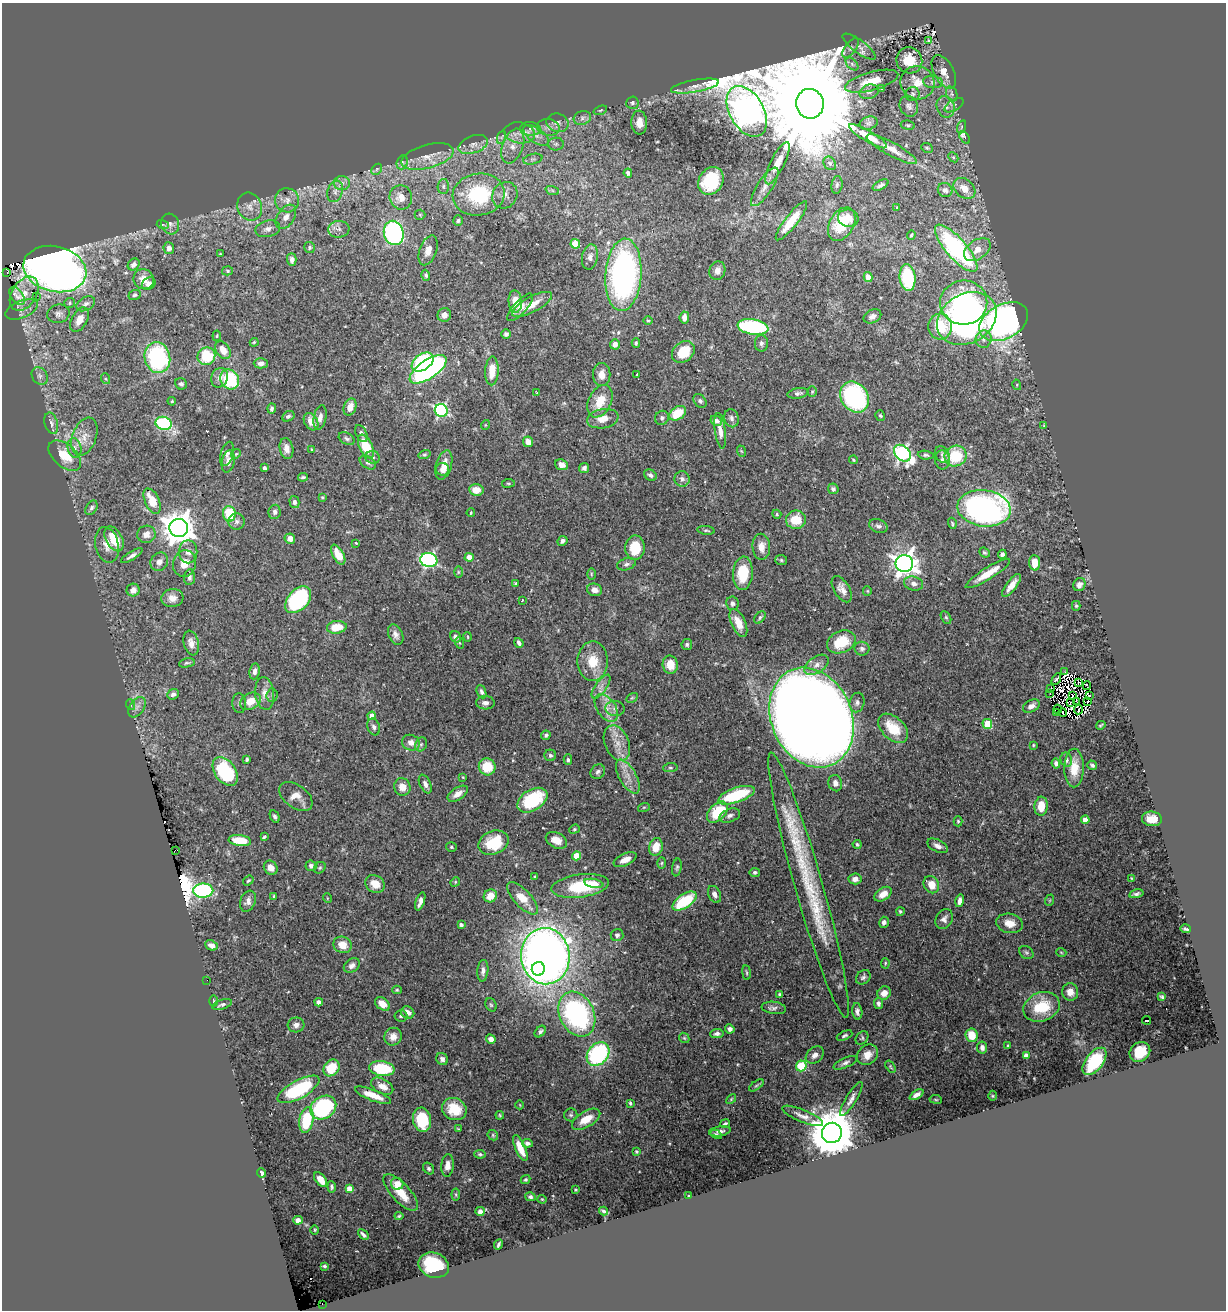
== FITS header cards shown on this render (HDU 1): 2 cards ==
NAXIS1  =                 1224
NAXIS2  =                 1308

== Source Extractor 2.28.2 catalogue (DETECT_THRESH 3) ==
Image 1224 x 1308 px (HDU 1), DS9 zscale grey, 1 PNG px = 1 image px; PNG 1228 x 1312 px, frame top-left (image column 1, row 1308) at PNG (2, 3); each listed source drawn as its Kron ellipse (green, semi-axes under 4 px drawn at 4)
Background 0.455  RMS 0.02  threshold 0.0604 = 3 sigma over >= 5 px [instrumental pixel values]
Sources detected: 507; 15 with non-positive FLUX_AUTO (blend fragments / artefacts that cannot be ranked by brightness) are neither listed nor drawn; the other 492 listed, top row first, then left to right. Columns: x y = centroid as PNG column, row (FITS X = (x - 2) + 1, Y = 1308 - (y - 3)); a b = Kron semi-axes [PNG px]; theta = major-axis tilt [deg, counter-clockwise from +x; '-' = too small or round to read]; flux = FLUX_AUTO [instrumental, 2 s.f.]
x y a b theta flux
928 40 4 3 - 3.3
859 47 20 6 -36 9.5
851 48 11 5 53 4.8
909 60 13 12 - 35
852 64 8 4 -46 3.7
944 72 18 10 -62 13
872 81 27 9 15 29
933 82 10 6 -7 4.6
917 83 17 16 - 24
695 86 24 6 10 12
882 88 4 3 - 2.2
869 92 10 7 16 5.1
912 94 7 7 - 3.6
952 94 8 5 -71 3.5
632 103 6 6 - 3.7
810 104 15 14 - 67000
954 105 11 5 33 4
909 106 11 9 -64 6.4
946 107 11 9 -70 8.7
600 110 7 4 20 2.1
747 111 27 17 -60 2400
582 118 9 6 18 5.4
557 123 11 9 -17 7.5
639 123 12 8 -86 15
869 123 9 6 16 4.3
908 125 7 4 -7 2.4
548 127 11 8 -11 8.4
961 127 6 4 71 2.1
530 129 10 6 -4 7.4
519 133 15 10 -9 14
536 135 15 7 -35 12
868 136 22 5 -30 22
502 137 7 4 71 2.6
965 137 7 3 -51 10
473 144 15 8 20 9.9
556 144 8 6 1 3.7
513 146 18 10 69 18
927 148 6 5 - 2.1
892 149 28 6 -29 16
427 156 27 11 15 23
953 157 6 4 -45 1.6
533 159 10 5 13 3.4
402 162 7 5 70 3
777 163 23 7 64 18
830 163 7 6 - 3.5
377 169 6 4 47 2.4
628 173 4 4 - 5.5
711 181 14 12 57 80
342 183 8 7 - 6.5
837 185 9 5 82 3.2
881 185 9 4 29 3.3
443 186 7 5 87 4
765 187 22 7 57 13
964 188 12 9 -40 15
552 190 7 4 -19 2.8
945 190 7 7 - 4.8
335 191 11 7 70 6.7
479 194 26 21 9 110
505 195 13 12 - 13
401 197 12 11 - 17
287 200 12 12 - 12
250 207 14 12 -68 13
897 207 3 2 - 1.4
420 215 5 5 - 1.8
286 217 13 8 56 11
848 218 10 8 -11 10
458 221 5 4 - 2.7
791 221 24 6 52 32
170 224 10 9 - 6.3
842 224 18 12 60 45
163 225 6 4 -17 2
268 229 12 8 13 7.4
339 229 11 8 6 7.1
394 233 12 10 -77 290
911 235 5 3 - 1.6
575 244 5 4 - 49
310 247 5 5 - 2.4
169 248 6 5 - 5.9
956 248 30 10 -49 270
428 250 15 8 70 12
977 250 15 9 36 19
220 254 4 3 - 1.1
590 257 12 8 79 8.3
292 260 6 5 - 6
134 264 6 5 - 6.2
55 269 32 22 -14 1400
227 271 5 4 - 2.1
717 271 9 8 - 9.1
7 272 4 2 - 2.5
426 275 5 4 - 3.1
623 275 36 18 86 430
868 277 5 4 - 9.4
908 278 13 8 -83 66
144 279 10 10 - 14
149 284 7 6 - 6.9
24 294 19 12 57 20
134 295 6 5 - 2.7
17 296 10 6 -55 9.1
36 297 2 2 - 1.8
515 301 11 7 -87 21
69 303 5 5 - 2.1
964 303 23 22 - 150
86 304 10 6 30 5.3
532 304 22 7 28 23
520 307 18 6 48 11
22 309 17 8 22 11
58 314 11 9 14 6.4
444 315 7 7 - 7.7
872 316 9 6 26 6.3
684 317 6 5 - 7.4
967 318 31 24 31 430
79 320 13 7 62 13
648 321 4 3 - 1.3
1004 322 26 17 28 580
753 327 15 7 -10 150
940 327 13 12 - 54
506 334 5 4 - 3.1
217 336 5 3 - 1.5
984 339 9 8 - 7
254 342 4 3 - 1.6
636 343 5 4 - 2.3
761 343 8 6 90 3.9
615 344 5 5 - 8.3
223 350 9 6 -55 14
683 352 12 9 39 32
206 356 9 8 - 52
157 358 15 13 -77 160
423 362 12 8 34 150
261 363 7 5 -1 5.4
428 369 21 9 34 340
492 371 14 6 87 22
637 374 3 2 - 1
602 375 11 8 -89 13
40 376 9 7 -53 5.5
220 378 10 8 68 8.3
106 379 5 3 - 1.6
230 379 10 9 - 89
181 384 6 5 - 3.5
1017 385 5 3 - 1.3
537 392 3 2 - 0.92
812 392 5 4 - 1.7
798 393 11 5 9 4.3
855 397 17 13 -56 190
172 401 4 3 - 1.4
600 401 17 11 64 28
700 401 7 5 -46 3.3
350 407 9 6 71 15
272 408 5 3 - 2.9
441 410 6 6 - 230
678 413 9 6 36 37
880 415 5 4 - 2.2
288 416 6 5 - 3
320 417 12 6 79 7.8
662 418 7 6 - 4.3
731 418 9 7 -76 5.8
603 419 16 9 10 16
716 421 6 4 -26 3.9
311 422 9 6 -60 13
51 423 11 6 -73 5.7
164 423 8 6 -16 100
485 425 5 3 - 1
1044 425 4 3 - 1.1
720 431 18 5 -82 9.8
361 433 9 5 -64 4.1
84 437 20 12 70 18
347 439 8 5 -30 3.6
528 442 5 5 - 12
366 447 13 6 -64 48
74 448 10 7 -77 5.6
286 448 10 6 -80 9.4
311 449 4 2 - 0.9
741 451 6 3 -70 1.5
902 453 9 7 -45 330
227 454 12 6 74 5.2
236 454 5 4 - 1.9
942 454 9 6 -57 5
424 455 6 4 16 2
926 455 8 4 -6 2.6
65 456 19 11 -41 30
956 456 11 10 - 52
373 457 7 6 - 3.6
853 460 4 3 - 1.7
942 460 9 7 -85 5.5
228 461 11 6 79 8.8
368 463 9 6 -32 4
444 465 15 8 73 15
562 465 6 5 - 8.3
264 468 4 3 - 3.7
584 468 5 4 - 4.4
443 469 6 6 - 8.7
650 475 7 5 -33 3.9
303 477 5 4 - 2.3
682 479 8 7 - 4.7
508 483 6 3 7 1.6
833 489 5 5 - 3.2
476 490 7 6 - 16
322 497 3 3 - 1.4
152 501 13 7 -65 29
294 502 6 5 - 5.9
91 508 8 5 58 3.7
984 508 27 18 -8 410
275 512 7 6 - 4.6
471 513 4 3 - 1.3
229 514 8 6 -83 48
777 514 4 4 - 1.7
796 520 10 9 - 32
237 521 8 8 - 5.1
952 523 6 3 -72 1.8
878 526 9 6 -22 5.1
179 528 9 9 - 2400
706 530 8 4 -8 2.3
146 534 9 8 - 9.5
114 539 13 8 -61 33
290 539 5 5 - 7.6
563 541 5 4 - 4.5
356 543 3 2 - 1.1
107 545 18 11 -78 15
761 547 13 8 -87 12
635 548 12 10 -89 40
188 552 11 9 -90 8.7
984 553 5 4 - 2.5
1002 554 5 4 - 4.2
338 555 11 5 -61 22
132 556 12 4 31 5.7
469 557 4 4 - 13
429 560 8 7 - 260
781 560 6 5 - 2.1
159 562 10 8 52 7.4
184 563 13 11 77 17
904 563 9 8 - 1100
1035 563 8 5 -86 22
626 564 10 6 18 4.2
458 572 6 4 90 1.5
743 573 17 10 85 42
988 573 26 6 32 24
591 574 6 4 -90 1.6
189 577 8 5 83 4.5
515 583 4 4 - 2.2
914 583 9 7 -17 6.2
1012 585 14 5 53 13
1079 585 7 6 - 5.4
842 589 14 7 -58 9.4
133 590 6 6 - 12
595 590 8 6 -15 8.5
867 591 5 4 - 1.4
172 598 11 9 7 11
298 600 16 10 48 170
522 600 3 2 - 1.3
732 603 7 6 - 4.4
1076 606 5 4 - 1.9
760 617 7 4 51 2.8
946 617 7 4 -63 2.4
738 623 15 7 -65 19
337 627 10 6 8 29
396 635 11 7 -65 6.7
456 637 6 5 - 4.6
468 637 5 3 - 1.4
841 642 15 11 24 42
191 643 12 7 -77 9.3
460 643 6 4 -69 1.7
519 643 5 3 - 3.4
687 644 5 5 - 2.6
862 649 7 7 - 4.6
593 661 19 15 90 32
187 663 8 4 11 2.4
670 665 9 7 -85 19
817 665 13 8 35 10
255 671 8 5 82 5.6
1065 672 3 2 - 5
1056 679 6 3 59 3.3
1078 682 3 2 - 0.64
1087 686 4 2 - 0.42
601 687 14 6 55 7.4
1051 688 3 2 - 1.9
481 692 7 4 -68 4.1
265 693 16 9 -83 12
1050 693 2 2 - 1.3
173 694 6 5 - 4.5
272 695 7 5 87 2.8
1089 695 3 2 - 1.5
1072 696 3 2 - 1
632 698 6 4 30 1.8
250 701 11 8 30 18
1076 701 3 2 - 1.7
1087 701 3 2 - 0.14
857 702 10 7 76 5.2
239 703 10 7 -86 3.8
485 703 9 6 -3 6.6
1070 703 3 2 - 0.29
131 705 5 3 - 1.9
1031 706 9 6 31 7.6
137 707 11 7 55 6.1
606 708 15 9 -55 15
615 709 9 7 -2 6.5
1058 709 4 2 - 1.3
1079 710 5 2 - 0.41
1056 712 2 2 - 1.2
1063 713 4 2 - 0.076
372 716 4 4 - 15
812 718 51 40 -66 3600
987 724 5 4 - 59
1101 725 5 2 - 1.7
374 727 8 6 -69 4.7
893 728 18 11 -43 42
546 735 5 4 - 2.7
411 743 9 7 -21 9.4
617 743 18 12 -67 19
421 744 7 5 67 3.3
1033 745 3 3 - 1.4
550 755 6 6 - 3.3
247 759 4 3 - 2.4
568 760 5 4 - 2.9
1066 760 7 5 -75 4.7
1056 763 5 4 - 4.2
1092 765 5 4 - 2.7
487 767 8 8 - 37
670 768 7 4 4 2.2
1074 768 19 9 89 26
225 771 16 10 -54 100
598 772 8 6 47 3.9
463 777 4 3 - 1.1
628 777 19 8 -60 15
835 783 8 6 -75 6.7
425 784 10 5 -64 6.9
402 787 9 8 - 14
458 794 11 6 33 10
736 795 19 7 19 85
296 797 19 11 -36 16
532 800 16 10 32 83
1041 806 9 6 85 22
644 807 6 4 18 1.7
717 812 12 8 46 47
730 815 11 6 20 5.2
275 817 7 4 -63 3.5
1152 819 10 7 -6 16
1085 820 4 4 - 13
958 821 5 4 - 2
574 829 5 4 - 1.8
264 837 4 3 - 1.8
556 840 11 7 -26 14
240 841 11 5 -7 38
493 843 15 11 23 48
857 844 4 4 - 2
937 846 11 6 -25 6.6
451 847 5 4 - 2.2
656 847 9 6 73 21
175 850 3 2 - 110
576 856 4 4 - 35
625 860 12 6 25 12
662 863 6 4 88 1.8
311 866 5 5 - 4.3
677 867 9 4 80 2.8
271 868 7 6 - 10
320 868 6 5 - 2.4
755 872 5 4 - 2.6
535 877 3 3 - 2.1
1132 878 4 3 - 1.2
855 879 6 5 - 6.9
248 881 6 4 37 1.9
455 882 5 4 - 1.6
594 883 9 4 -11 8.1
375 884 10 8 -27 19
809 885 138 14 -74 150
931 885 9 7 -59 18
580 886 29 11 8 78
203 891 10 7 1 190
714 894 9 6 -65 5.9
883 894 9 6 34 13
1136 894 7 4 14 3.6
274 896 4 4 - 1.7
490 896 7 6 - 21
327 898 5 3 - 1
522 898 20 8 -47 25
1050 900 6 3 71 1.3
248 901 11 7 68 6.8
420 901 9 4 71 6.8
685 901 14 7 34 74
960 901 6 4 76 8.2
900 912 4 4 - 2.6
944 919 10 8 58 6.3
884 922 5 4 - 5.1
1010 923 13 9 -10 16
461 925 4 3 - 3.4
1186 929 5 3 - 2.7
617 935 6 6 - 3.5
211 945 6 4 -23 6.9
342 945 9 8 - 17
1026 952 8 6 -37 3.1
1061 952 5 3 - 1.2
545 956 28 24 -84 1400
885 963 5 4 - 1.7
352 965 9 6 35 5.5
538 969 7 6 - 210
483 971 11 5 84 6.1
747 973 7 2 -83 1.7
863 977 8 6 45 4
207 980 2 2 - 19
397 990 5 4 - 1.6
1070 992 9 8 - 13
884 993 7 6 - 12
780 994 4 4 - 2.1
1162 997 4 3 - 2.1
214 1001 6 4 90 1.7
319 1002 4 4 - 4.3
878 1003 5 4 - 4
222 1004 10 4 17 3.9
382 1004 8 5 -39 17
491 1005 7 5 -61 2.3
1041 1007 19 14 21 56
774 1008 12 6 -8 4.8
857 1011 8 5 -82 4.8
408 1013 7 6 - 9.3
577 1014 23 17 -64 280
401 1016 6 5 - 3.2
1147 1020 4 3 - 4.5
296 1025 8 7 - 6.2
730 1029 5 4 - 5
540 1031 6 4 48 3
717 1033 7 4 6 4.1
971 1035 7 6 - 27
844 1036 8 4 24 2.7
393 1037 9 8 - 11
684 1038 6 4 -44 1.9
862 1038 7 5 52 2.4
491 1039 5 4 - 7
1008 1046 3 3 - 1.8
982 1048 6 5 - 6.2
1140 1052 11 9 39 30
598 1054 13 10 48 190
815 1055 10 7 41 8
867 1055 11 9 40 14
1026 1056 4 4 - 12
442 1059 6 5 - 5
1094 1061 16 8 52 71
845 1063 13 5 23 4.8
801 1066 5 5 - 90
890 1067 7 4 -57 1.8
331 1068 9 7 48 41
382 1069 13 7 -8 74
756 1085 8 4 35 2.2
382 1086 12 7 -29 13
299 1089 23 9 29 120
373 1095 19 5 -21 23
917 1095 8 4 30 6
992 1096 5 3 - 1.2
731 1099 6 3 46 1.6
851 1099 19 5 59 7.9
936 1099 6 3 -9 1.4
630 1103 4 3 - 2.1
520 1105 4 3 - 0.92
323 1107 14 11 33 180
454 1109 13 10 -29 34
500 1115 4 2 - 1.3
571 1115 6 6 - 2.6
802 1116 22 6 -22 9
586 1119 16 7 31 22
306 1120 13 7 79 77
422 1120 12 9 -81 60
725 1124 5 3 - 2.6
458 1129 3 2 - 1.4
720 1131 11 5 9 5.4
832 1133 10 10 - 8100
716 1134 6 4 -29 2.4
493 1135 6 4 -48 1.8
527 1143 5 4 - 4
520 1148 14 5 -66 23
636 1152 4 4 - 1.6
480 1154 6 4 -10 2.5
447 1165 11 6 85 11
429 1169 6 5 - 2.8
262 1173 5 4 - 5
526 1179 5 4 - 2.4
321 1180 8 5 -50 16
397 1184 6 6 - 20
332 1187 5 4 - 2.4
349 1188 4 4 - 12
576 1190 3 2 - 1.2
401 1193 23 9 -47 30
456 1195 6 4 -83 1.8
688 1196 3 2 - 1.1
530 1197 5 4 - 3.4
542 1199 4 4 - 1.4
480 1211 5 4 - 6.8
604 1211 4 3 - 2.5
399 1216 4 4 - 1.9
298 1220 5 4 - 6.4
315 1230 5 3 - 1.2
363 1235 6 3 -43 3.4
498 1245 5 3 - 2.8
434 1265 15 12 -21 72
324 1266 3 3 - 1.6
322 1304 2 2 - 21
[15 non-positive-flux detections neither listed nor drawn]